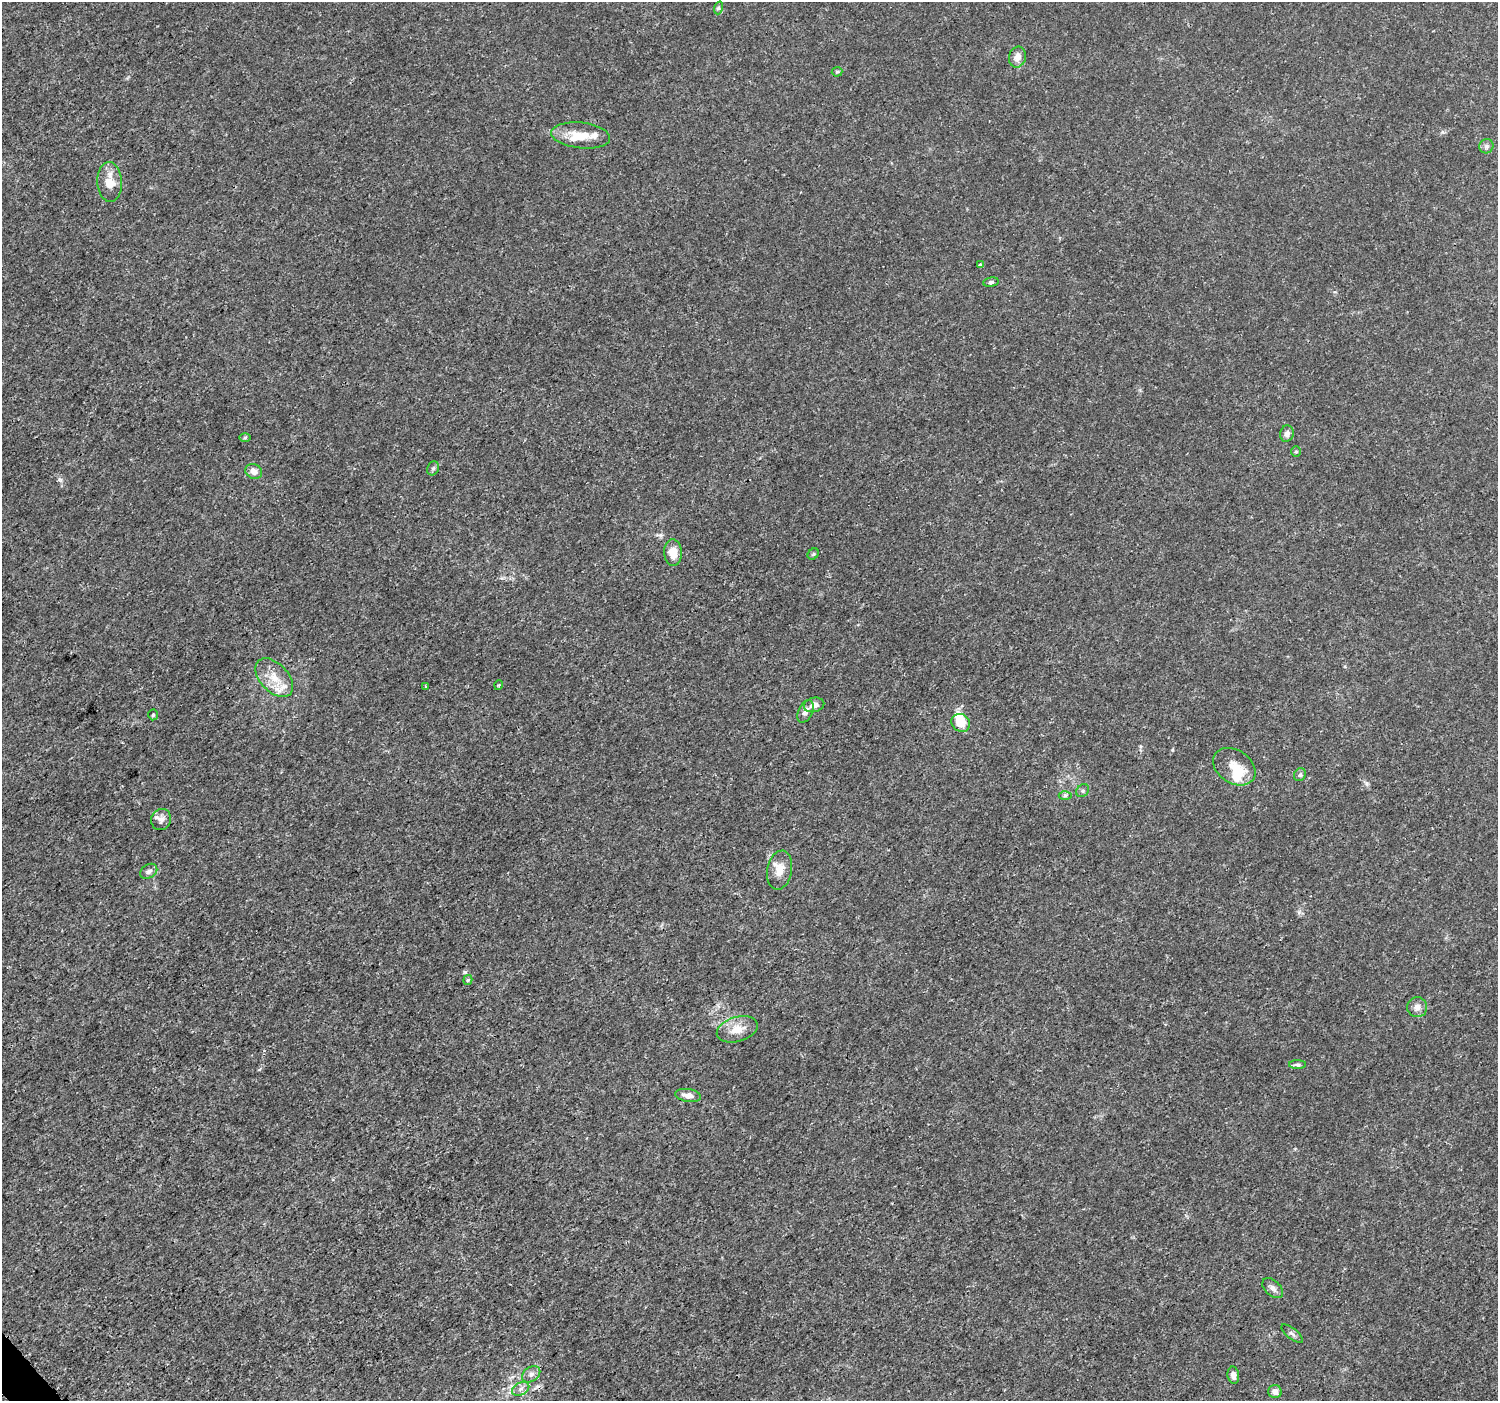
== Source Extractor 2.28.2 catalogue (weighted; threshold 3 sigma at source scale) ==
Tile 7 of 4 x 4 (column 3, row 2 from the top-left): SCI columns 3017-4512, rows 2965-4363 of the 6037 x 5992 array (HDU 1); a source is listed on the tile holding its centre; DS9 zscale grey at full resolution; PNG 1500 x 1403 px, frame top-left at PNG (2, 2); each listed source drawn as its Kron ellipse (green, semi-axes under 4 px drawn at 4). Shown black and unused: <1% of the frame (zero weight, under 3 of 5 exposures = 2% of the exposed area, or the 3 px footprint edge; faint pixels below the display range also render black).
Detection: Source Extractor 2.28.2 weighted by HDU 2 'WHT'; one run over the whole footprint, this tile lists its part. Background 0.00147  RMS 7.1e-04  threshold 0.00317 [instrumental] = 3 sigma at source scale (4.5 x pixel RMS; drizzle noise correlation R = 1.50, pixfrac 1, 0.0396/0.0396 arcsec/px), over >= 5 px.
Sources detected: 47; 1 inside a brighter object's white glare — neither listed nor drawn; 6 inside a brighter listed object's ellipse — not listed separately; the other 40 listed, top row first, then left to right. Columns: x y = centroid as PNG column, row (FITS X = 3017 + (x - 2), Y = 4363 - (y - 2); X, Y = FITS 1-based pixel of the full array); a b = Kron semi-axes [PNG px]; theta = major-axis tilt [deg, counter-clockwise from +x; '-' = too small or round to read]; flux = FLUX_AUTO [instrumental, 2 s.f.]
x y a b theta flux
718 8 6 4 72 0.12
1017 57 10 8 74 0.53
837 72 5 5 - 0.087
581 135 29 13 -6 1.5
1486 146 7 7 - 0.2
110 182 20 12 -87 1.2
980 265 4 4 - 0.12
991 282 7 5 9 0.14
1287 434 8 7 - 0.29
245 438 6 4 0 0.091
1296 452 5 5 - 0.1
433 468 7 5 67 0.15
254 471 9 7 -27 0.48
673 553 13 9 -86 0.96
813 554 6 5 - 0.1
274 678 23 14 -46 1.3
499 685 5 3 - 0.072
425 686 4 2 - 0.061
814 705 10 7 13 0.42
805 712 12 7 65 0.4
153 715 5 4 - 0.1
961 723 10 8 -38 1.4
1234 767 23 16 -34 1.2
1300 775 7 5 56 0.15
1083 791 7 6 - 0.14
1065 795 6 4 1 0.13
161 820 11 9 64 0.35
780 870 20 12 80 0.93
149 871 9 6 34 0.27
468 980 5 4 - 0.092
1417 1007 10 10 - 0.4
737 1029 21 12 16 1.1
1298 1065 8 4 -1 0.16
688 1095 13 6 -9 0.45
1273 1288 12 7 -43 0.31
1292 1334 13 5 -39 0.21
531 1374 10 7 36 0.3
1233 1375 9 6 -81 0.31
521 1389 9 6 27 0.27
1275 1392 7 6 - 0.43